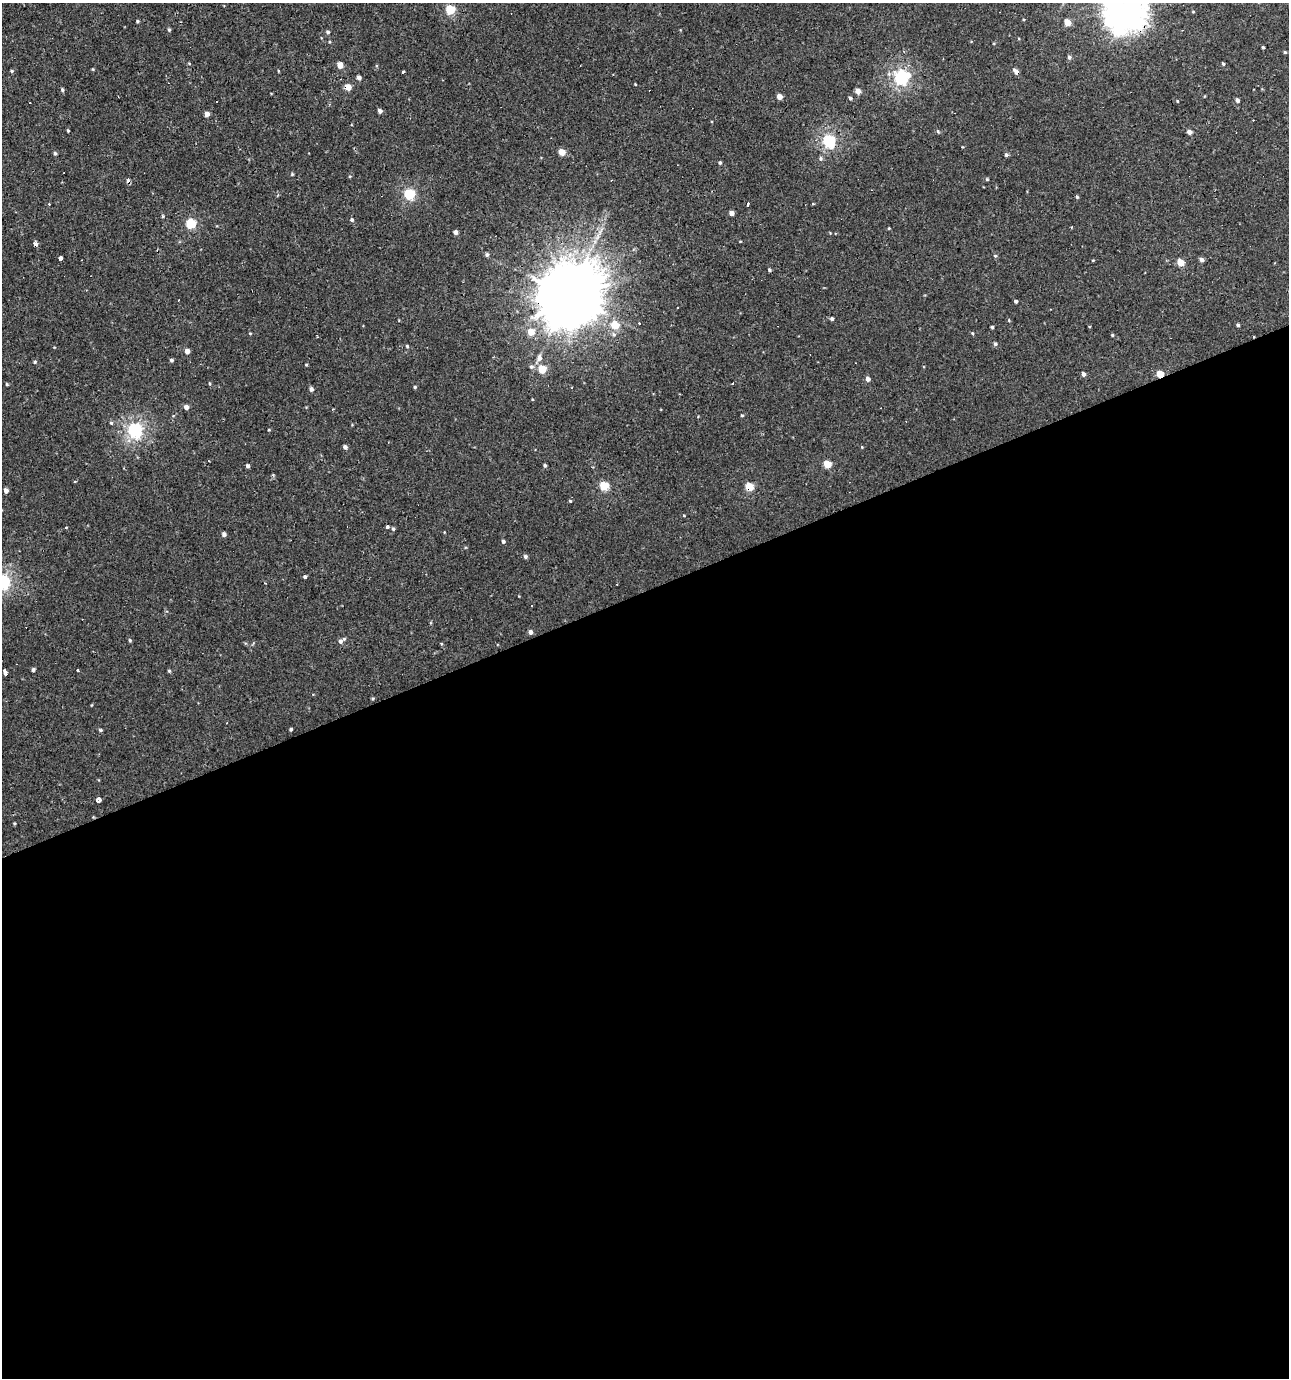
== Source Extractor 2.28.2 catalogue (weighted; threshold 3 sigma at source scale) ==
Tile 15 of 4 x 4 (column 3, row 4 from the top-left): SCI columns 2701-3987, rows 1-1376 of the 5344 x 5504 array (HDU 1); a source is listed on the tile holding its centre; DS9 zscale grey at full resolution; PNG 1291 x 1380 px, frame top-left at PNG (2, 3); no overlay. Shown black and unused: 57% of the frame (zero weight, under 2 of 3 exposures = <1% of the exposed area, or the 3 px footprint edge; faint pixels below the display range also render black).
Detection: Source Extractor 2.28.2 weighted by HDU 2 'WHT'; one run over the whole footprint, this tile lists its part. Background 0.00109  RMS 0.0043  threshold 0.0194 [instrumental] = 3 sigma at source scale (4.5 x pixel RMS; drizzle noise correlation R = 1.50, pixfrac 1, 0.0396/0.0396 arcsec/px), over >= 5 px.
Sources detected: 122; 14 cosmic-ray / hot-pixel residue — not listed; the other 108 listed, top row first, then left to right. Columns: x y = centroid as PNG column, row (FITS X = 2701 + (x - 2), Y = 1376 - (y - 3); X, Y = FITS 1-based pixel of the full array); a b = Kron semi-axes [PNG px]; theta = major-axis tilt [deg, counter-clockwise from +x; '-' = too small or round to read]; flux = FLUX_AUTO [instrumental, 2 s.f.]
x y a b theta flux
450 9 5 5 - 18
1125 13 13 12 - 450
137 21 5 3 - 0.42
1067 22 5 4 - 5.5
169 30 5 4 - 0.53
328 32 5 4 - 0.63
1263 47 3 3 - 0.47
1285 52 4 4 - 0.43
1069 57 5 5 - 0.76
1223 64 4 3 - 0.57
340 65 5 4 - 4
12 71 4 4 - 0.52
403 72 3 3 - 1.2
1016 72 7 4 -40 2.1
901 77 6 6 - 62
359 78 4 4 - 1.2
348 87 5 5 - 5.2
62 90 5 4 - 0.56
858 91 4 4 - 3
779 97 4 4 - 3.3
850 98 4 4 - 0.79
1237 100 5 4 - 0.99
216 101 3 3 - 1.3
1177 101 4 2 - 0.32
380 111 4 4 - 1.4
207 114 4 4 - 1.9
68 131 3 3 - 0.42
1189 132 4 4 - 1.8
829 141 6 5 - 50
562 152 5 4 - 5.1
55 153 5 4 - 0.64
1006 155 4 4 - 0.76
720 163 4 3 - 0.56
292 174 4 4 - 0.41
987 179 4 3 - 0.39
409 194 5 5 - 30
1077 197 5 4 - 0.49
49 204 3 3 - 0.61
748 204 4 3 - 1.6
731 213 4 4 - 1.8
163 216 4 3 - 0.45
352 220 5 4 - 0.7
191 224 5 5 - 20
1071 227 3 2 - 0.36
455 232 4 4 - 1.7
487 255 5 4 - 0.77
995 256 4 4 - 0.5
60 258 3 3 - 7
1202 260 5 4 - 1.3
1180 262 5 4 - 7.3
769 270 4 4 - 0.53
569 296 20 19 - 3500
178 300 3 2 - 0.58
1016 301 3 3 - 0.84
832 318 4 4 - 0.62
639 323 3 2 - 0.59
615 325 6 5 - 9
1238 325 4 3 - 0.67
992 327 3 3 - 0.56
531 332 5 5 - 6.2
972 333 4 3 - 0.41
1112 335 4 3 - 0.39
995 344 5 4 - 0.74
407 346 4 4 - 0.46
187 351 5 4 - 2
539 358 8 7 - 1.6
171 360 4 4 - 0.7
34 362 5 3 - 0.41
306 365 4 3 - 0.37
531 367 6 5 - 0.8
542 369 5 5 - 11
1083 374 4 4 - 1.3
1160 374 4 4 - 8.5
868 379 5 4 - 1.6
415 387 4 3 - 0.49
311 389 5 4 - 1.1
186 407 4 4 - 1.9
742 415 4 3 - 0.4
111 423 5 4 - 0.52
135 430 6 6 - 78
345 447 4 4 - 1.2
827 464 5 4 - 9.4
545 465 4 4 - 0.67
247 466 4 4 - 0.95
74 482 3 2 - 0.63
604 486 5 5 - 15
749 487 5 5 - 14
6 491 4 4 - 1.8
570 501 4 4 - 0.39
387 527 4 3 - 0.75
393 529 5 4 - 0.62
224 534 5 4 - 1.2
503 541 4 4 - 0.64
525 556 5 4 - 0.83
305 577 4 4 - 0.59
2 582 6 6 - 71
531 605 2 2 - 0.4
530 632 4 4 - 1.4
130 640 5 4 - 0.47
341 641 9 5 33 1.4
33 670 4 3 - 0.87
78 670 3 3 - 1.4
169 671 4 4 - 0.47
5 672 6 3 -76 2.8
373 698 5 3 - 0.42
291 729 3 3 - 0.57
100 730 4 4 - 0.49
98 800 5 4 - 3.9
Overlapping masked pixels (flux is a lower limit): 6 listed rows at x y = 1125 13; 1016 72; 348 87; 569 296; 1160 374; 749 487
Isophote crosses this tile's border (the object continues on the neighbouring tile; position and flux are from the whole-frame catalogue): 2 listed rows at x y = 1125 13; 2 582